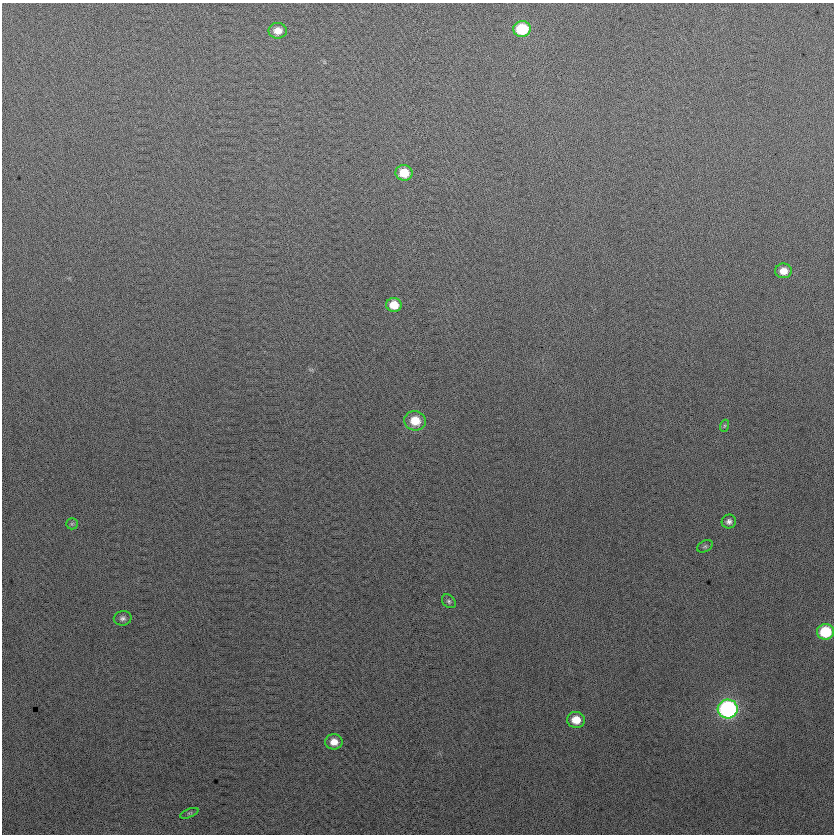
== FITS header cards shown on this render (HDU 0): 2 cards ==
NAXIS1  =                  832
NAXIS2  =                  832

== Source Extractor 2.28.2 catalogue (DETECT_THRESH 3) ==
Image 832 x 832 px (HDU 0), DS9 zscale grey, 1 PNG px = 1 image px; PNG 836 x 836 px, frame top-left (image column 1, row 832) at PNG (2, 3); each listed source drawn as its Kron ellipse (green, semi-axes under 4 px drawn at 4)
Background 18.1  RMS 14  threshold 41.7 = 3 sigma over >= 5 px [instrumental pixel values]
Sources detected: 17; all 17 listed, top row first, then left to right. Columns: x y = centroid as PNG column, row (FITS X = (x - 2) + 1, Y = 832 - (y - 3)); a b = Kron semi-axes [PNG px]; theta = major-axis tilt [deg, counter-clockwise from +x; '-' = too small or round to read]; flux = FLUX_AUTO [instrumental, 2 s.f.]
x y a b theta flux
522 29 9 8 - 47000
278 31 9 8 - 9900
404 173 8 8 - 21000
783 271 8 7 - 10000
394 305 7 7 - 15000
415 421 11 9 -17 20000
724 426 6 4 71 1300
729 522 7 7 - 3500
72 524 6 5 - 1500
705 546 8 5 28 1700
449 601 8 6 -46 2100
123 618 9 7 9 3200
825 632 8 8 - 41000
728 709 10 9 - 210000
576 720 9 8 - 15000
334 742 8 8 - 9400
189 813 10 3 22 1500